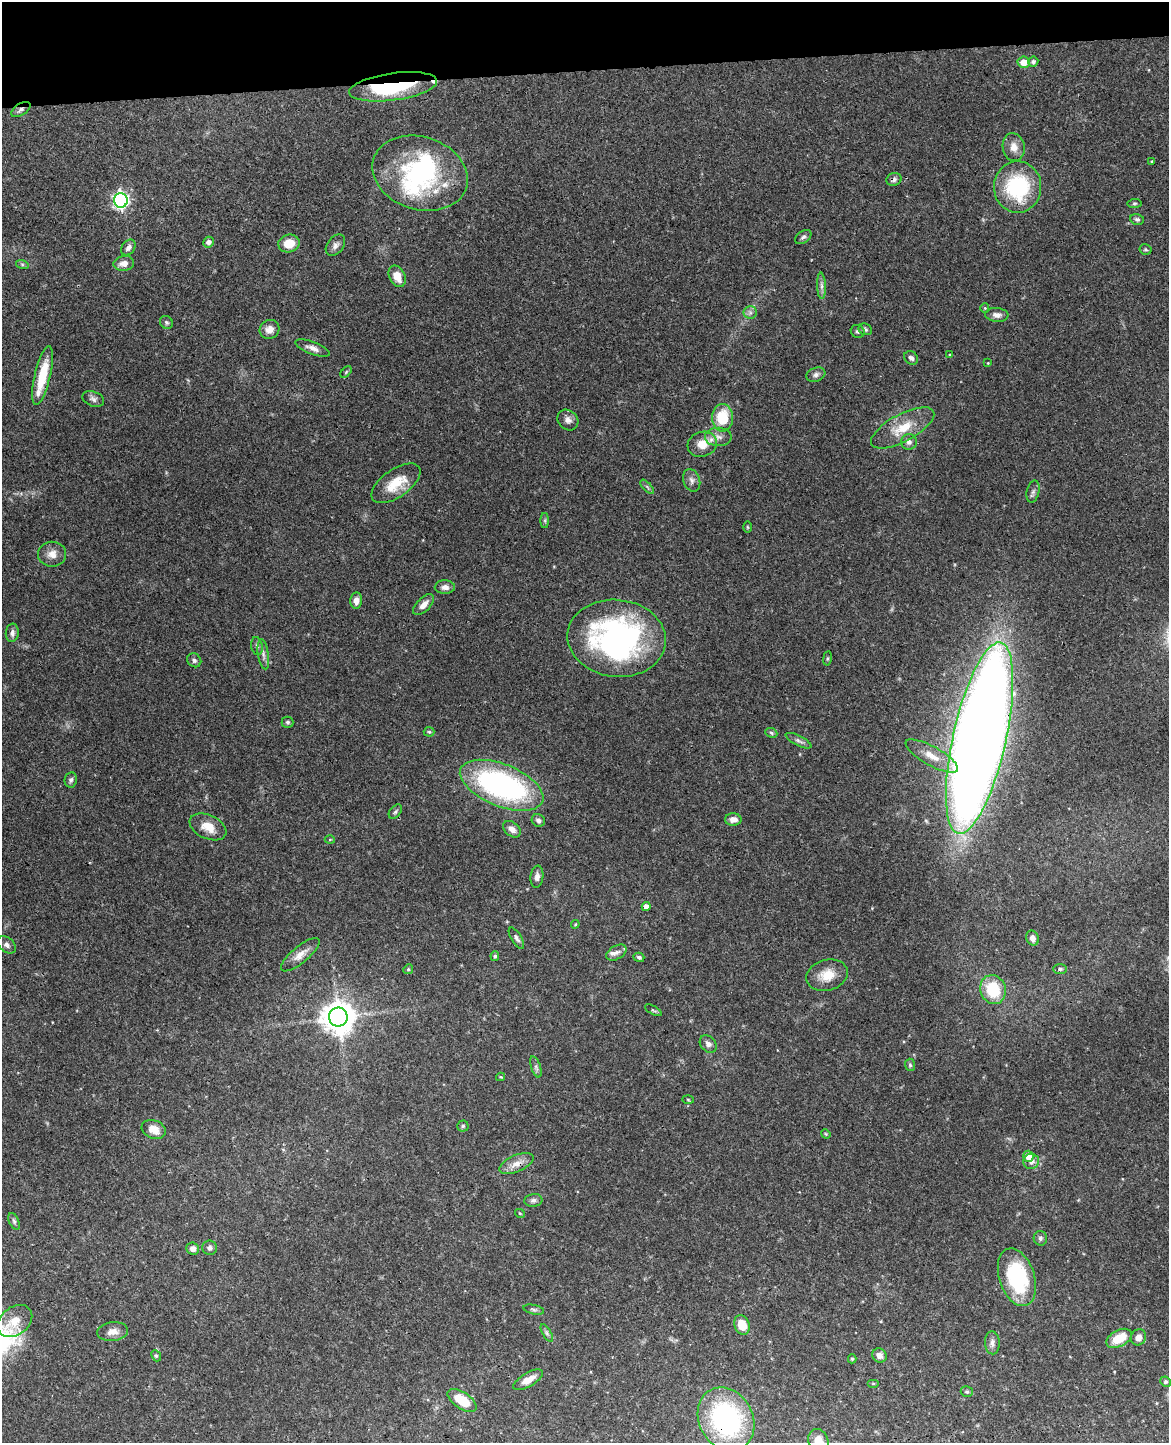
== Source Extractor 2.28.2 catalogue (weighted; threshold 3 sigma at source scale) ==
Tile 3 of 4 x 3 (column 3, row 1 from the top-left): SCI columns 2391-3557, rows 3026-4466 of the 4783 x 4717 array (HDU 1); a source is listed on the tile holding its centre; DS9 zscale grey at full resolution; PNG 1171 x 1445 px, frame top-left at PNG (2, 2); each listed source drawn as its Kron ellipse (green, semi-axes under 4 px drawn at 4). Shown black and unused: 5% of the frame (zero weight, under 3 of 4 exposures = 6% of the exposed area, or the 3 px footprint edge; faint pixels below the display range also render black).
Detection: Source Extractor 2.28.2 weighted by HDU 2 'WHT'; one run over the whole footprint, this tile lists its part. Background 0.0784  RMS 0.0036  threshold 0.0162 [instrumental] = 3 sigma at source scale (4.5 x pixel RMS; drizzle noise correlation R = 1.50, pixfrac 1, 0.05/0.05 arcsec/px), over >= 5 px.
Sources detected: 131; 3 inside a brighter object's white glare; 1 cosmic-ray / hot-pixel residue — neither listed nor drawn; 2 inside a brighter listed object's ellipse — not listed separately; the other 125 listed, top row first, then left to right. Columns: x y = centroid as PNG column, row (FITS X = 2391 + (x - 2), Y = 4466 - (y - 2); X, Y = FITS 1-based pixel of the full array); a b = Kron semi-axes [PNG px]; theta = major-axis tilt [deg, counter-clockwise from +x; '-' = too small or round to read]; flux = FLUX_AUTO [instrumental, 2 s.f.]
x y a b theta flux
1024 62 6 6 - 4.2
1033 62 5 5 - 0.97
393 87 44 13 8 34
21 109 11 5 31 1.3
1014 147 14 11 -79 3.6
1152 161 4 3 - 0.37
420 173 48 36 -18 44
894 180 8 6 19 1
1018 187 26 23 88 32
121 200 7 7 - 110
1135 203 7 4 7 0.53
1137 219 7 5 -15 0.9
803 237 9 5 38 0.93
208 242 5 5 - 1.5
289 243 10 9 - 6.1
335 245 12 8 52 1.6
128 247 9 6 51 1.5
1145 249 6 5 - 0.56
124 263 10 7 6 2.7
22 264 6 4 -19 0.54
397 276 11 8 -64 4.2
821 286 13 4 -87 1.3
985 308 4 4 - 0.35
750 312 7 6 - 1.2
997 315 11 7 -4 1.9
166 322 7 6 - 0.73
269 329 10 9 - 2.7
865 329 7 5 -26 0.73
858 331 7 6 - 0.79
313 348 18 6 -21 2.2
950 355 4 3 - 0.53
911 358 7 6 - 1.3
988 363 3 3 - 0.29
346 372 7 4 46 0.5
816 375 10 6 20 1.2
42 376 30 8 77 12
93 399 11 7 -20 1.3
722 418 14 10 90 13
568 420 11 9 -43 1.9
903 428 35 13 28 9.8
718 437 13 9 -1 2.7
909 442 8 7 - 1.4
702 444 15 12 17 5.4
692 480 11 8 -71 1.7
396 483 28 14 35 9.1
647 487 9 3 -45 0.65
1033 492 11 6 77 1.2
545 520 7 4 -90 0.6
747 527 6 4 -89 0.45
52 554 14 12 1 3.3
445 587 10 6 0 1.8
356 600 8 6 85 2.1
424 605 13 6 45 2.4
12 633 9 6 82 1.5
617 638 49 38 -7 93
257 646 9 5 -80 0.93
263 654 15 5 -82 1.5
827 658 7 3 81 0.45
194 660 7 6 - 0.97
288 722 6 6 - 0.66
429 732 5 5 - 0.48
771 733 6 4 -24 0.62
980 738 98 26 77 1000
799 741 14 5 -27 1.2
932 756 29 9 -29 5.7
71 780 8 6 80 0.96
502 785 44 21 -22 86
395 812 8 5 52 0.76
538 820 7 6 - 1
733 820 8 6 0 2.3
208 827 19 12 -24 5.4
512 829 10 7 -40 2.2
330 839 5 3 - 0.36
537 877 11 6 83 1.5
646 906 4 4 - 2
575 924 4 4 - 0.36
516 938 12 5 -58 1.2
1032 938 7 6 - 2
7 945 10 7 -41 1.4
616 953 11 6 30 1.6
300 955 24 8 40 3.5
495 956 5 4 - 0.74
639 957 5 4 - 0.9
408 969 5 4 - 0.43
1060 969 7 5 0 0.68
827 975 21 15 16 6.9
993 990 15 12 -68 14
653 1010 9 4 -29 0.58
338 1017 9 9 - 660
708 1044 10 7 -48 1.6
910 1065 6 5 - 0.6
536 1067 11 4 -72 0.98
501 1077 4 4 - 0.34
688 1100 5 3 - 0.36
463 1126 5 5 - 0.61
154 1129 12 9 -20 4.1
826 1134 5 4 - 0.37
1028 1156 5 5 - 4.2
1031 1161 8 7 - 2.4
516 1163 18 8 23 3.5
533 1200 9 6 7 1.1
520 1213 5 3 - 0.36
14 1221 9 4 -65 0.81
1040 1238 7 6 - 1
210 1248 7 7 - 1.4
193 1249 6 6 - 2.1
1017 1277 30 17 -72 31
534 1310 10 4 -13 0.81
15 1321 19 14 38 6.1
742 1325 10 7 -69 6.2
113 1332 15 9 7 2.8
547 1333 10 4 -60 0.97
1138 1337 8 7 - 2.5
1119 1338 14 8 28 8.6
992 1343 11 7 -87 1.7
879 1355 7 6 - 1.9
156 1356 6 4 -67 0.51
852 1359 4 4 - 0.44
528 1380 16 7 30 4.1
1165 1382 5 5 - 0.81
873 1383 5 4 - 0.42
967 1392 6 5 - 0.59
462 1400 17 8 -34 9.3
726 1419 33 27 -62 58
818 1441 12 10 -69 5.2
Overlapping masked pixels (flux is a lower limit): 5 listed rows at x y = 393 87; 21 109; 894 180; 980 738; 726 1419
Isophote crosses this tile's border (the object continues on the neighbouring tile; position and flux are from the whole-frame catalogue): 1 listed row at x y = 818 1441